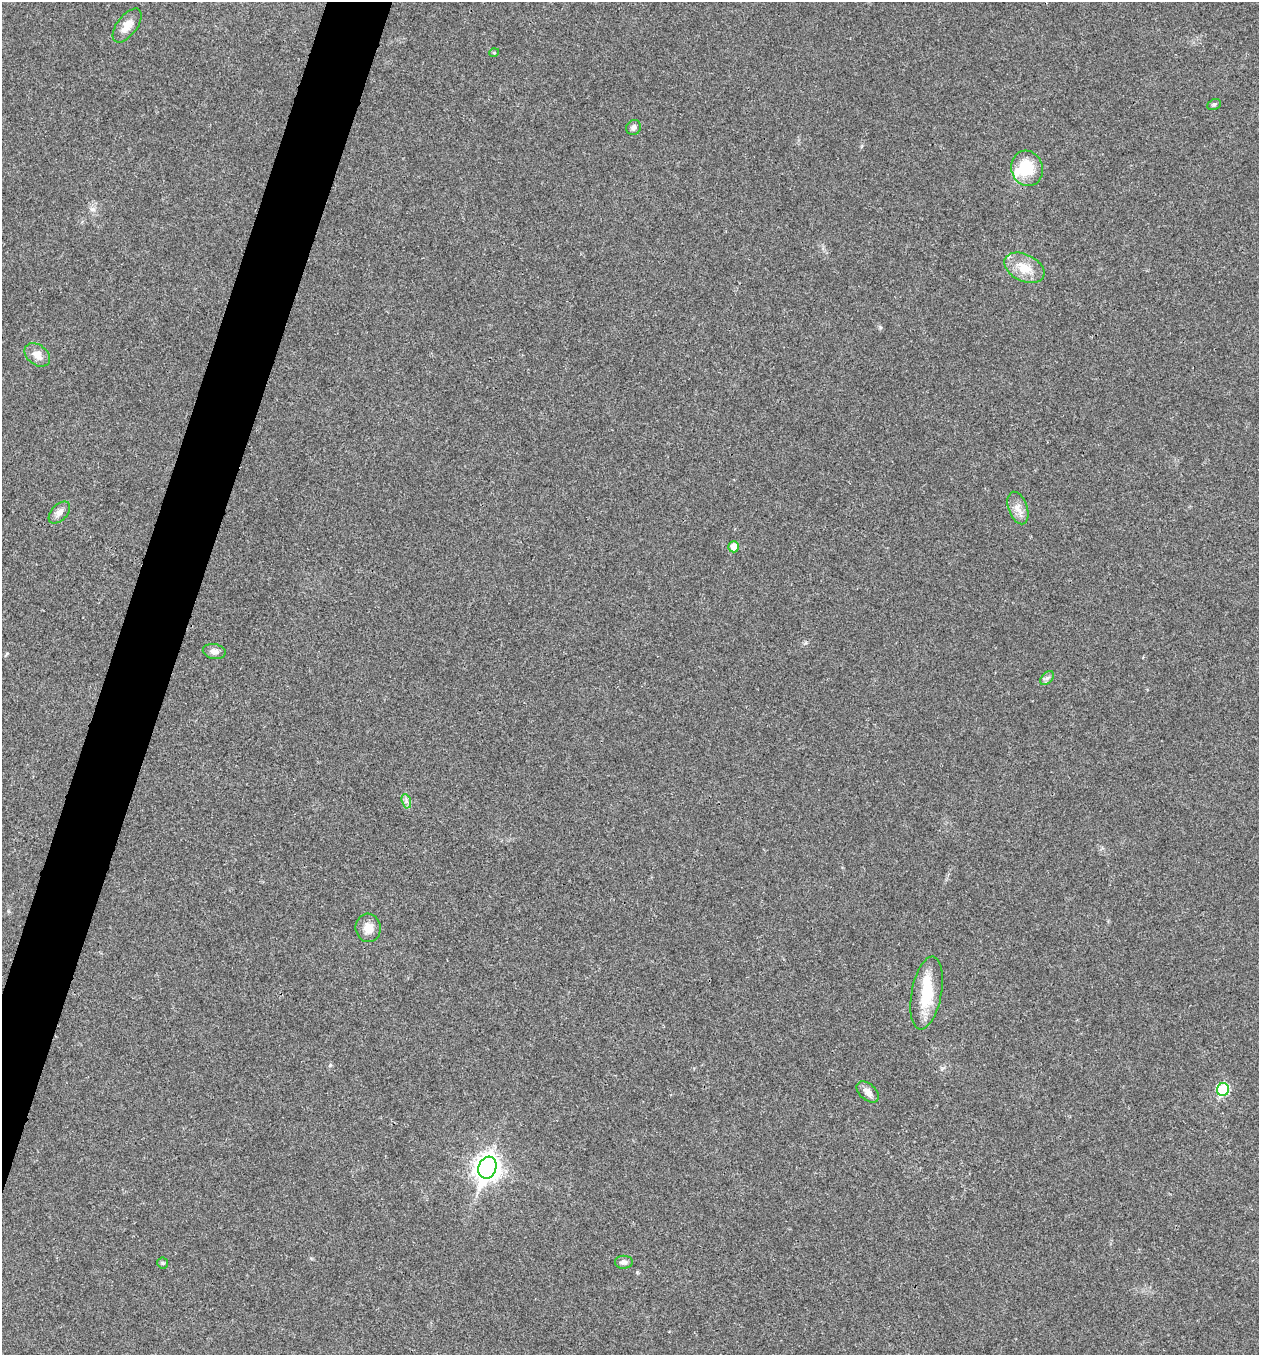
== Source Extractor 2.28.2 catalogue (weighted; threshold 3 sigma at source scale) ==
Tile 7 of 4 x 4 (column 3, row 2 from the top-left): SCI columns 2781-4037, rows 2707-4059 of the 5430 x 5416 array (HDU 1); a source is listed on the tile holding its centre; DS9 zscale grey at full resolution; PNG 1261 x 1357 px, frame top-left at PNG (2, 2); each listed source drawn as its Kron ellipse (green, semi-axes under 4 px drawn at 4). Shown black and unused: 4% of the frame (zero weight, under 3 of 4 exposures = <1% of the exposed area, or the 3 px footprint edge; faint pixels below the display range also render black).
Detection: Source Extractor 2.28.2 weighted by HDU 2 'WHT'; one run over the whole footprint, this tile lists its part. Background 0.0216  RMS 0.0041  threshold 0.0183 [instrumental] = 3 sigma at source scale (4.5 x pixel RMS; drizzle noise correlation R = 1.50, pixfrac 1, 0.05/0.05 arcsec/px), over >= 5 px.
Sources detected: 22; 1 inside a brighter object's white glare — neither listed nor drawn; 1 inside a brighter listed object's ellipse — not listed separately; the other 20 listed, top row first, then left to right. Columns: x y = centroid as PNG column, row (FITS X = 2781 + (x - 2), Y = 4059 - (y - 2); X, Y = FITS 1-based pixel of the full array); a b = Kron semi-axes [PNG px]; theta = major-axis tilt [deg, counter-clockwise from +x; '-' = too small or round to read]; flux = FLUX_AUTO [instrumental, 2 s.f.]
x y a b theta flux
127 25 20 10 53 4
494 53 5 3 - 0.34
1214 104 7 5 26 0.8
634 127 8 7 - 1.4
1027 168 18 15 -73 13
1024 268 21 13 -26 7.7
37 355 14 10 -38 3.5
1018 508 17 9 -71 3.4
59 512 13 8 47 2.3
734 547 5 5 - 4.4
214 651 11 7 -10 2.2
1047 678 8 5 44 1.1
406 801 7 4 -71 1.1
368 928 14 12 -82 4
927 993 37 15 79 15
1223 1089 6 6 - 27
868 1092 13 8 -42 2.6
487 1168 11 9 70 340
624 1262 9 6 1 1.4
163 1263 5 5 - 0.66
Unlisted compact peaks at least as high as the median listed source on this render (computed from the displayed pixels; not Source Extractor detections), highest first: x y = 330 1065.